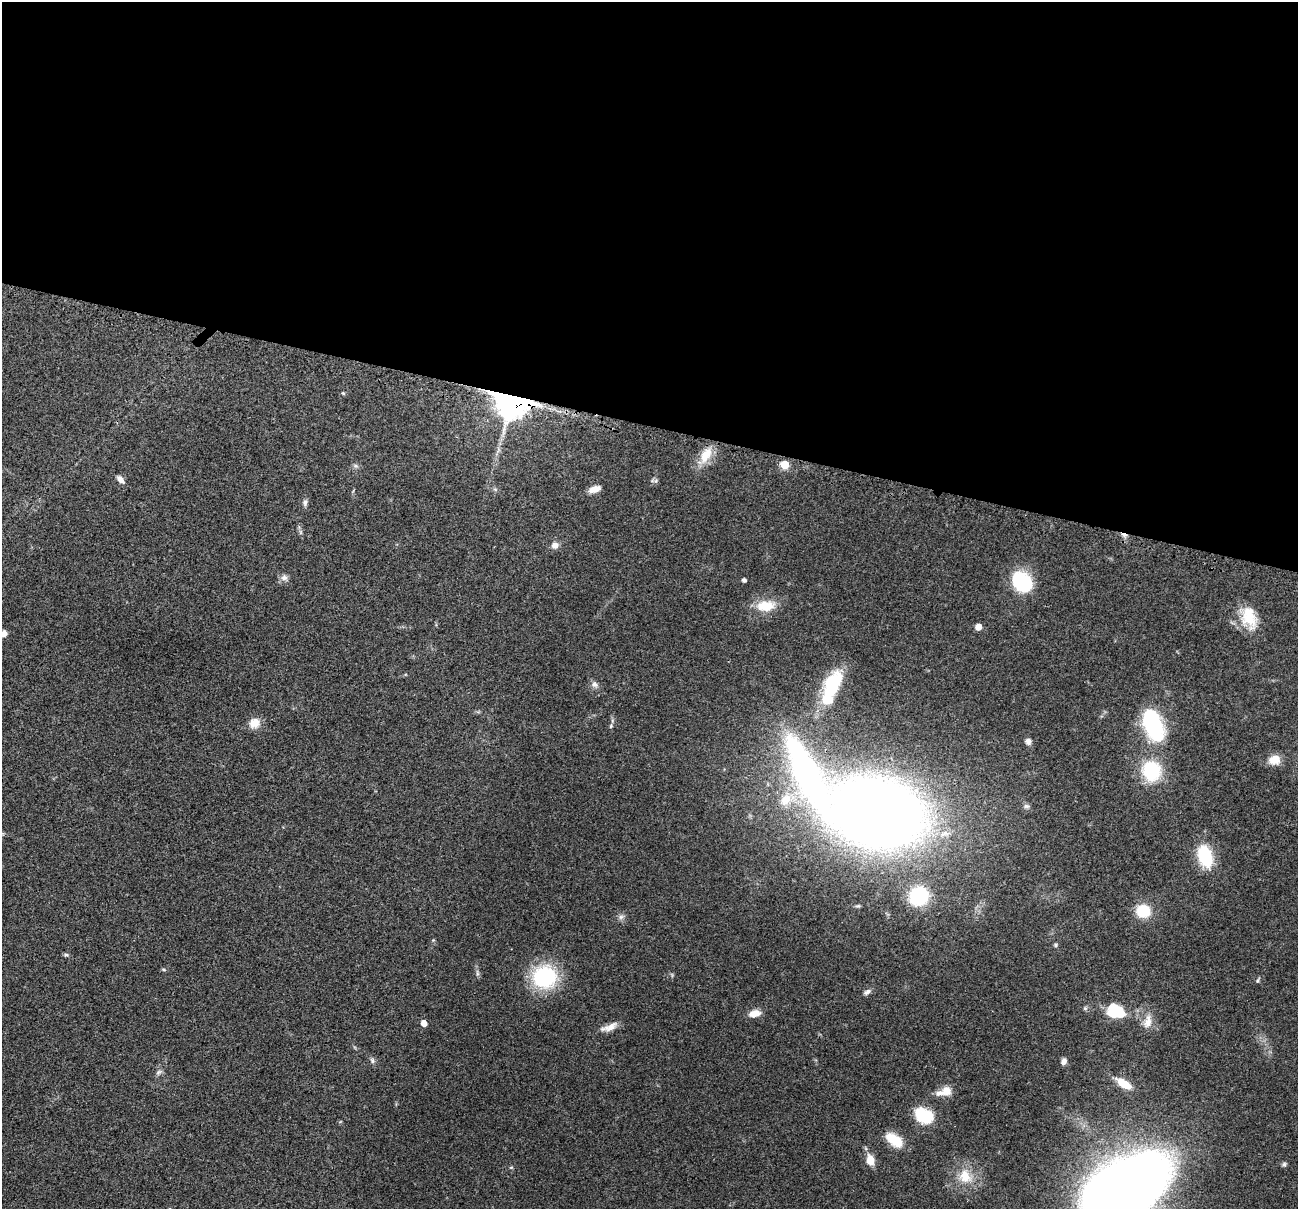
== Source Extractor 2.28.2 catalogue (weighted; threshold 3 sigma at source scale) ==
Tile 3 of 4 x 4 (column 3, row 1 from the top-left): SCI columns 2621-3916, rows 3775-4981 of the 5241 x 5259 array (HDU 1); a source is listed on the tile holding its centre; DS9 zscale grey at full resolution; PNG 1300 x 1211 px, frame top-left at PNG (2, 2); no overlay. Shown black and unused: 35% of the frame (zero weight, under 3 of 4 exposures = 3% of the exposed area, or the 3 px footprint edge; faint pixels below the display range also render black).
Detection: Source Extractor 2.28.2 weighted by HDU 2 'WHT'; one run over the whole footprint, this tile lists its part. Background 0.054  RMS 0.0056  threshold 0.0252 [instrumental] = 3 sigma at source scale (4.5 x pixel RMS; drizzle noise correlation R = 1.50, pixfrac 1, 0.05/0.05 arcsec/px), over >= 5 px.
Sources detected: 64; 3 inside a brighter object's white glare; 1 cosmic-ray / hot-pixel residue — not listed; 1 inside a brighter listed object's ellipse — not listed separately; the other 59 listed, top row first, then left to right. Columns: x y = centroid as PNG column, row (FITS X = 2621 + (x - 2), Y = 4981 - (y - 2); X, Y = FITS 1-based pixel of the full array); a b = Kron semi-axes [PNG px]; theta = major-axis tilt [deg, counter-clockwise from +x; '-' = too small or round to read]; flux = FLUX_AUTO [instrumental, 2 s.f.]
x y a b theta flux
343 393 4 4 - 0.72
512 399 10 8 -14 1600
705 455 21 11 61 11
784 465 5 5 - 18
355 466 8 5 -19 1.2
120 479 11 6 -46 3.1
495 489 7 4 -19 0.89
594 489 13 7 17 5
305 502 9 6 84 1.7
555 545 9 9 - 3
284 578 10 8 1 2.5
744 580 4 4 - 1.7
1022 582 24 19 -41 30
765 606 26 14 4 12
1249 617 30 19 -69 17
978 627 5 5 - 6.4
3 633 8 7 - 2.5
595 684 10 8 -43 2.2
833 685 39 18 66 32
254 723 13 12 - 6.3
1153 725 26 14 -70 69
611 726 6 5 - 0.77
1028 741 8 7 - 2.4
1275 760 13 11 11 7
1151 771 20 18 -77 33
807 773 67 19 -64 230
786 799 21 13 52 11
1026 806 8 6 -14 1.4
877 813 66 45 -13 900
1205 856 19 12 -73 30
919 896 13 12 - 55
1143 911 10 9 - 23
621 917 7 6 - 1.7
433 940 5 5 - 0.56
1056 945 6 4 -89 0.75
66 955 7 5 -1 0.97
164 970 6 3 -19 0.63
477 973 10 4 -86 1.3
544 977 23 21 4 48
1257 981 7 3 71 0.72
867 992 10 6 29 1.9
1085 1008 6 5 - 0.92
1118 1011 17 11 -23 29
754 1013 13 7 11 5.6
1148 1021 19 11 76 6.1
424 1023 5 4 - 6
609 1027 23 8 21 5
372 1060 8 6 -76 1.4
1063 1061 6 5 - 2.6
158 1072 9 6 41 1.5
1124 1084 19 8 -33 9.9
947 1091 13 11 -52 4.9
924 1116 23 16 -27 18
894 1140 21 11 -37 13
870 1160 11 8 -73 7.1
1284 1164 7 6 - 1.1
511 1167 6 4 1 0.59
965 1176 21 17 -62 13
1111 1196 39 31 76 450
Overlapping masked pixels (flux is a lower limit): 2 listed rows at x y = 512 399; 807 773
Isophote crosses this tile's border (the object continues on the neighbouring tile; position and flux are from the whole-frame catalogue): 2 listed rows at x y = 3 633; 1111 1196